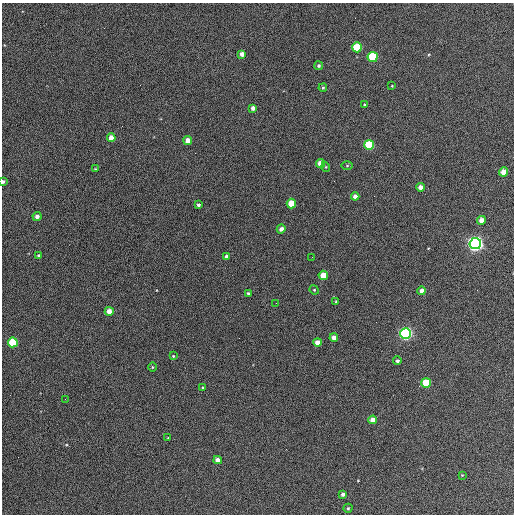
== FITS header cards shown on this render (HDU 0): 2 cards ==
NAXIS1  =                  512 / Axis length
NAXIS2  =                  512 / Axis length

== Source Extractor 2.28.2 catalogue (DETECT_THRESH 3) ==
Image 512 x 512 px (HDU 0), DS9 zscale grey, 1 PNG px = 1 image px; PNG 516 x 516 px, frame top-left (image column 1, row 512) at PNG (2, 3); each listed source drawn as its Kron ellipse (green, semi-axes under 4 px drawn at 4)
Background 396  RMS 21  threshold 64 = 3 sigma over >= 5 px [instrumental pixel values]
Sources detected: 51; all 51 listed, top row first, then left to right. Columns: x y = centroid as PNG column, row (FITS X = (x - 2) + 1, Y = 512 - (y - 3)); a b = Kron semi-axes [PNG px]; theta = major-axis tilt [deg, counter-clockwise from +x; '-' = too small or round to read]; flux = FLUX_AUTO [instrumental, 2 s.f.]
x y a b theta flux
357 47 5 5 - 75000
242 54 4 4 - 8100
373 57 5 5 - 98000
319 66 4 4 - 2300
392 86 3 3 - 1000
323 88 4 3 - 1900
365 105 4 3 - 1600
253 108 4 4 - 5600
111 138 4 4 - 12000
188 140 4 4 - 11000
369 145 5 5 - 90000
321 163 4 4 - 17000
347 166 5 4 - 1300
326 167 5 3 - 1200
95 169 3 2 - 1100
504 172 4 4 - 20000
3 182 4 3 - 2900
420 187 4 4 - 9900
355 196 4 4 - 7300
291 204 5 5 - 34000
198 205 3 3 - 2700
37 217 4 4 - 5900
481 220 4 4 - 13000
281 229 4 4 - 6400
475 244 6 5 - 650000
38 255 3 3 - 1800
226 256 4 3 - 4200
312 257 2 2 - 860
323 275 4 4 - 28000
314 290 5 4 - 1600
422 291 4 4 - 8400
248 293 4 3 - 1800
336 302 4 3 - 1600
276 303 2 2 - 650
109 311 4 4 - 12000
406 333 5 5 - 380000
334 338 4 4 - 9200
13 342 5 5 - 76000
317 342 4 4 - 12000
173 356 4 3 - 1300
397 361 4 4 - 3200
152 367 5 3 - 1300
426 383 5 4 - 55000
203 388 3 3 - 1600
65 399 2 2 - 630
373 420 4 4 - 14000
168 438 3 2 - 950
218 460 4 4 - 8300
462 475 4 4 - 1000
343 494 4 4 - 4300
348 508 4 4 - 1900
At the frame edge (FLAGS 8, measured only in part): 1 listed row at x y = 3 182